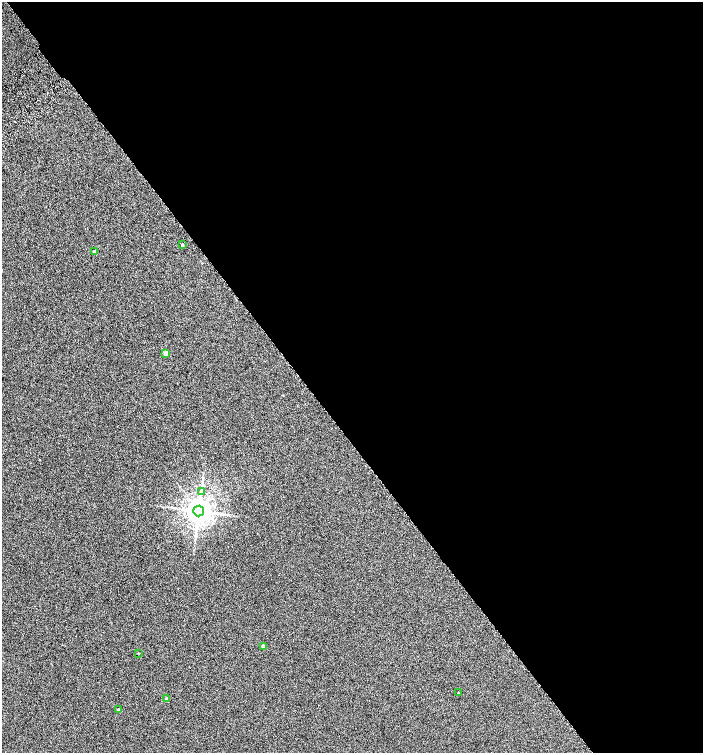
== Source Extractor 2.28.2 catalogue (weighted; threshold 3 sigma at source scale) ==
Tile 8 of 4 x 4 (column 4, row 2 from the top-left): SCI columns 4440-5841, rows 3028-4528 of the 6008 x 6064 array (HDU 1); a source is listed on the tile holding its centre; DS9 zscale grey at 2 x 2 block average (1 PNG px = mean of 2 x 2 image px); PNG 705 x 755 px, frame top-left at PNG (2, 2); each listed source drawn as its Kron ellipse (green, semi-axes under 4 px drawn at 4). Shown black and unused: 58% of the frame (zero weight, under 4 of 8 exposures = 2% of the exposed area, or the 3 px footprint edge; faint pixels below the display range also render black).
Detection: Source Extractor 2.28.2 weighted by HDU 2 'WHT'; one run over the whole footprint, this tile lists its part. Background -0.0786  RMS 0.26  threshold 1.07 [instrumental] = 3 sigma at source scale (4.09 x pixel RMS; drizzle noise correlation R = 1.36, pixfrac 0.8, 0.0396/0.0396 arcsec/px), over >= 5 px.
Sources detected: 10; all 10 listed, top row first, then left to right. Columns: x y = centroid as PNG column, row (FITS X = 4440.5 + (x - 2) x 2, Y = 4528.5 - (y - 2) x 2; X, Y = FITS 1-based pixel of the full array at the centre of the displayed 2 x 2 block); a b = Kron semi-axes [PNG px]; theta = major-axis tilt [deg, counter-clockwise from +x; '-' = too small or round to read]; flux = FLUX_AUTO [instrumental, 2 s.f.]
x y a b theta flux
182 245 3 2 - 50
94 252 3 2 - 110
166 353 3 2 - 600
201 491 4 2 - 57
199 511 5 5 - 79000
264 646 3 2 - 260
138 653 2 2 - 29
458 693 2 2 - 36
166 699 3 3 - 180
119 710 2 2 - 210